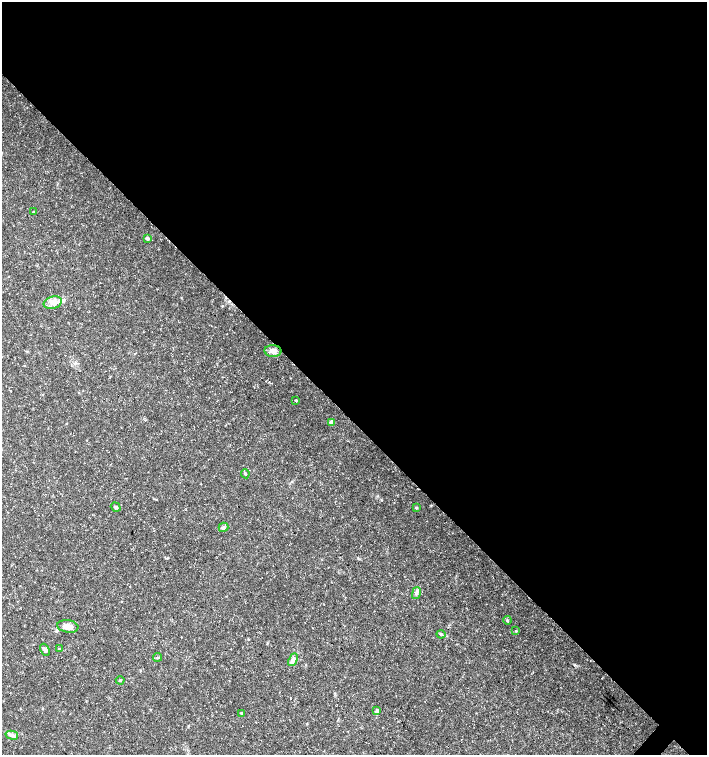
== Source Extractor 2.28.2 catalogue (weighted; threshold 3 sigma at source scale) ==
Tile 3 of 4 x 4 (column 3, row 1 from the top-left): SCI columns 3048-4457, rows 4517-6021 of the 6026 x 6025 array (HDU 1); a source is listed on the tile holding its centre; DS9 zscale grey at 2 x 2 block average (1 PNG px = mean of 2 x 2 image px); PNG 709 x 757 px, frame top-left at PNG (2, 2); each listed source drawn as its Kron ellipse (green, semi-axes under 4 px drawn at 4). Shown black and unused: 56% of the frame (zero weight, under 3 of 5 exposures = <1% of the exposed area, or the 3 px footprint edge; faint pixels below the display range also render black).
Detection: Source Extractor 2.28.2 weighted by HDU 2 'WHT'; one run over the whole footprint, this tile lists its part. Background 0.0583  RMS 0.003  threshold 0.0134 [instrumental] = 3 sigma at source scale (4.5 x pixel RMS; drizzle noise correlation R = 1.50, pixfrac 1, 0.0396/0.0396 arcsec/px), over >= 5 px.
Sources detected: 25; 2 inside a brighter listed object's ellipse — not listed separately; the other 23 listed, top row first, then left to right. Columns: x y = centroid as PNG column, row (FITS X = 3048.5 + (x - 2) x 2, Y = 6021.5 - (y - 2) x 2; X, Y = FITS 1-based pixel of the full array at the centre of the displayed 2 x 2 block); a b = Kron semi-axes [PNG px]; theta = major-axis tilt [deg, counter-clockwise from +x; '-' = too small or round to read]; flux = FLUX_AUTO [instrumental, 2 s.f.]
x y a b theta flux
33 212 3 2 - 0.37
147 238 3 3 - 2.7
53 303 9 6 16 4.1
273 351 8 6 -3 3.8
296 400 2 2 - 0.86
332 422 3 3 - 8.9
245 474 5 3 - 0.99
116 507 5 3 - 1.4
416 507 4 3 - 0.63
223 527 5 4 - 1.5
416 593 6 3 77 1.5
507 620 4 4 - 0.97
68 626 10 6 -8 5.4
516 631 3 2 - 0.56
441 634 4 3 - 1.1
59 649 3 3 - 0.59
45 650 6 4 -60 1.9
158 657 5 2 - 0.6
293 660 7 4 64 3.4
120 680 4 3 - 0.83
377 710 4 3 - 1.7
241 713 3 2 - 0.65
12 735 6 4 -14 1.9
Diffuse or blended objects may show on this block-average render without a row.